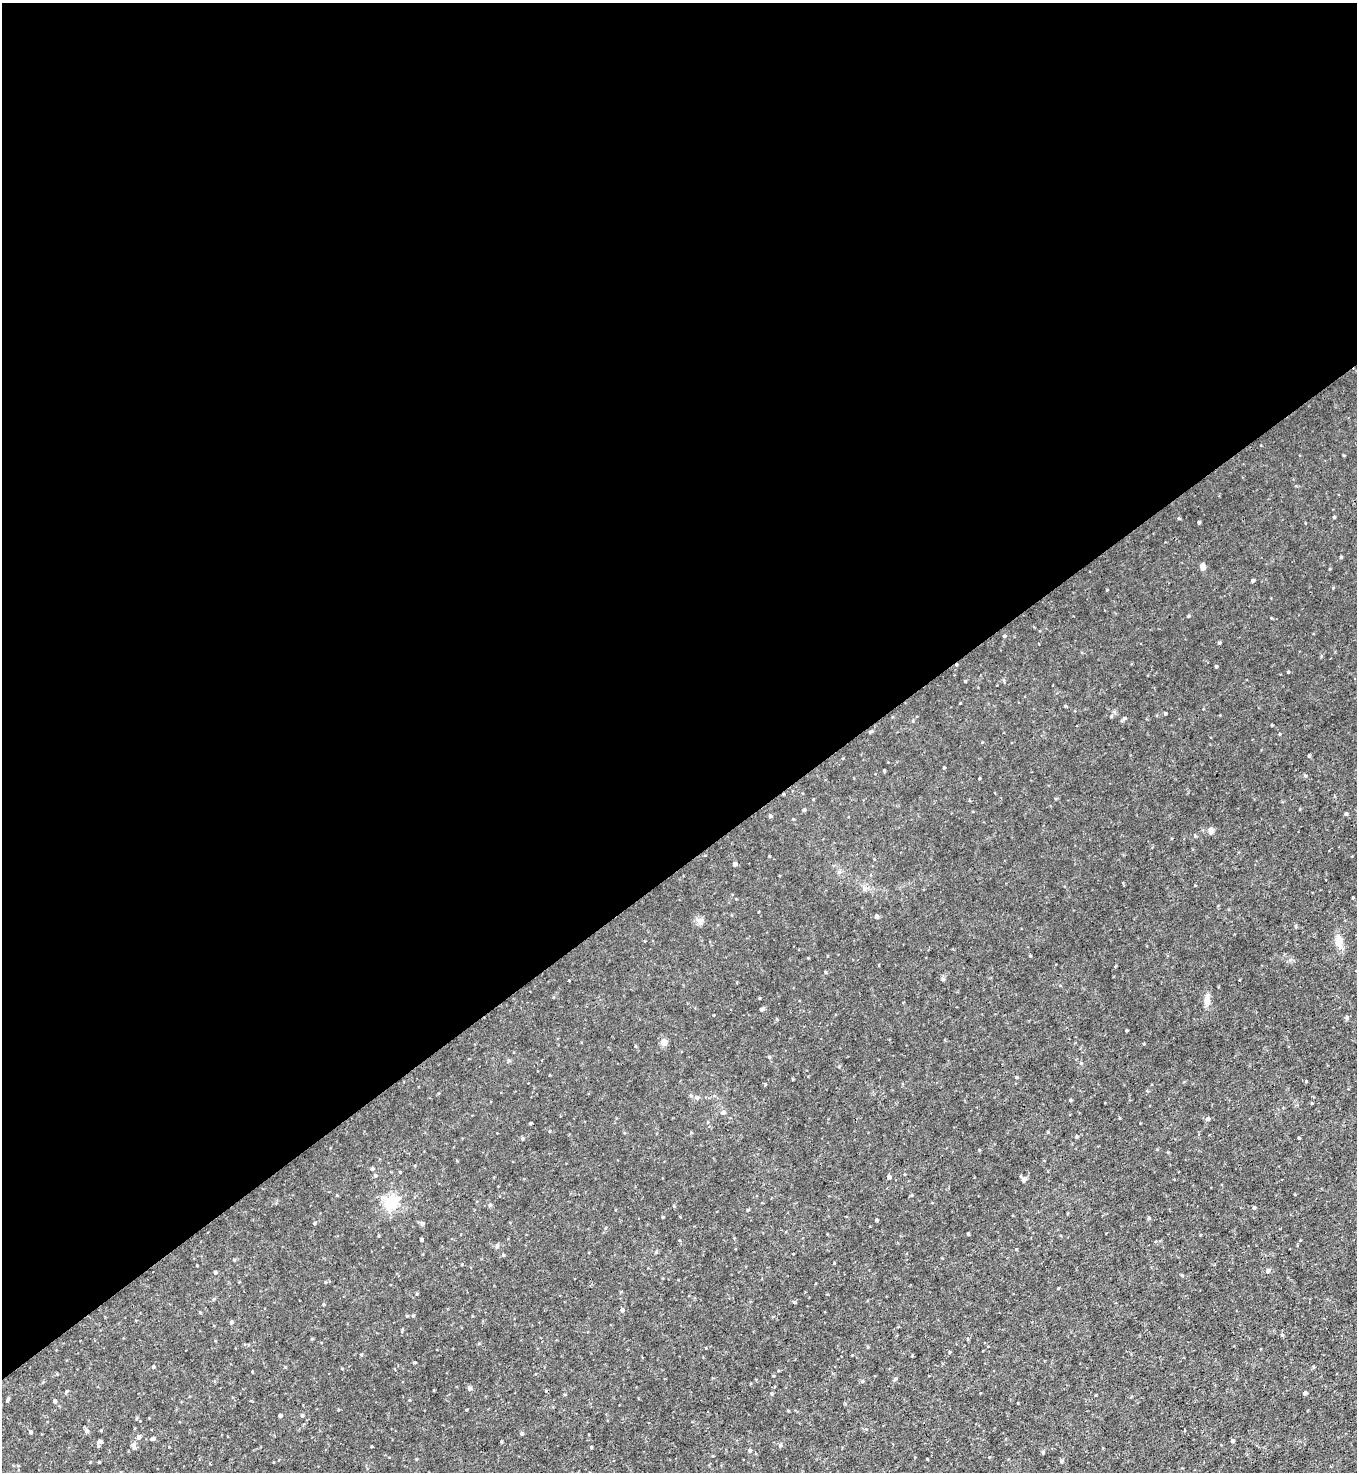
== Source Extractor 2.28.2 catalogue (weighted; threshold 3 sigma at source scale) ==
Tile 2 of 4 x 4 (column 2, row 1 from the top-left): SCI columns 1651-3005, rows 4410-5879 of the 5870 x 5879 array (HDU 1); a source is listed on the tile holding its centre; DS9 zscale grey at full resolution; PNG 1359 x 1474 px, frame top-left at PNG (2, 3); no overlay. Shown black and unused: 59% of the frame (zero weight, under 3 of 4 exposures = <1% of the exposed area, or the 3 px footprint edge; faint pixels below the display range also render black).
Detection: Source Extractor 2.28.2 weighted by HDU 2 'WHT'; one run over the whole footprint, this tile lists its part. Background 0.00828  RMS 0.0024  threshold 0.0109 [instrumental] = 3 sigma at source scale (4.5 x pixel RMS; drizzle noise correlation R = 1.50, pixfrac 1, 0.05/0.05 arcsec/px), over >= 5 px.
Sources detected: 110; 1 cosmic-ray / hot-pixel residue — not listed; the other 109 listed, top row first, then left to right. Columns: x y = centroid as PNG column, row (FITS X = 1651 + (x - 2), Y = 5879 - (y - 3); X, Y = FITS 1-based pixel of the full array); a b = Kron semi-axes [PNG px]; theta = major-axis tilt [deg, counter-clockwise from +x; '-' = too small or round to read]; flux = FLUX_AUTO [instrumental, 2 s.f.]
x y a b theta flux
1334 517 3 3 - 0.31
1199 522 4 3 - 0.33
1341 557 4 3 - 0.27
1202 566 6 5 - 1.3
1253 580 4 4 - 0.39
1333 588 4 4 - 0.18
1188 616 3 3 - 0.24
1271 618 3 3 - 0.19
1004 636 4 4 - 0.28
1219 643 4 4 - 0.24
1216 666 4 3 - 0.28
1288 672 3 3 - 0.18
965 681 4 3 - 0.17
1165 714 4 3 - 0.25
1111 716 5 3 - 0.21
1125 718 6 4 2 0.38
1272 725 3 2 - 0.19
871 731 8 3 32 0.29
944 767 4 3 - 0.25
884 771 3 3 - 0.24
1305 776 5 4 - 0.29
980 778 4 3 - 0.19
804 810 4 3 - 0.32
1346 814 4 3 - 0.34
770 816 4 4 - 0.37
1211 830 8 7 - 0.79
735 864 4 4 - 0.71
839 872 5 5 - 0.42
876 916 4 4 - 0.74
698 920 7 6 - 0.8
1339 941 15 9 -78 2.5
1030 956 4 3 - 0.18
825 972 4 4 - 0.23
943 979 6 4 71 0.34
759 998 4 2 - 0.18
1207 1000 13 6 89 1.9
761 1009 5 5 - 0.35
1346 1017 5 5 - 0.47
664 1042 8 7 - 1.1
1081 1063 4 4 - 0.23
1016 1077 4 4 - 0.27
1306 1081 3 3 - 0.21
691 1096 5 4 - 0.31
1070 1100 4 3 - 0.33
723 1113 6 6 - 0.48
1208 1119 5 5 - 0.53
530 1123 3 2 - 0.29
1076 1136 4 4 - 0.27
1299 1138 3 3 - 0.26
372 1169 4 4 - 0.32
400 1172 4 3 - 0.19
375 1175 5 4 - 0.35
889 1177 4 4 - 0.52
1023 1179 8 4 -50 0.9
391 1202 19 17 41 6.4
490 1205 5 4 - 0.33
674 1206 5 3 - 0.21
1254 1207 4 3 - 0.35
747 1210 5 3 - 0.23
1149 1218 5 4 - 0.26
876 1220 3 3 - 0.43
314 1223 4 4 - 0.24
422 1224 6 5 - 0.54
968 1234 3 3 - 0.24
421 1240 3 3 - 0.44
1300 1240 3 3 - 0.16
497 1246 7 5 76 0.4
656 1252 5 3 - 0.23
1268 1270 5 5 - 0.5
215 1272 4 4 - 0.37
1182 1275 5 3 - 0.21
417 1294 4 3 - 0.2
794 1302 5 3 - 0.22
323 1304 4 3 - 0.25
622 1310 5 4 - 0.41
413 1316 5 3 - 0.25
231 1322 5 4 - 0.3
402 1330 8 2 80 0.23
1282 1335 4 4 - 0.29
968 1339 4 3 - 0.23
868 1347 4 3 - 0.22
949 1352 4 3 - 0.2
361 1355 4 3 - 0.21
414 1362 4 2 - 0.24
153 1367 4 3 - 0.26
1314 1367 4 3 - 0.26
862 1381 5 5 - 0.3
470 1388 6 5 - 0.42
1305 1393 4 4 - 0.49
772 1394 5 3 - 0.21
8 1399 6 3 69 0.34
55 1401 4 4 - 0.45
302 1415 5 4 - 0.33
280 1416 4 3 - 0.55
87 1431 6 5 - 0.43
30 1432 4 4 - 0.43
521 1433 4 4 - 0.4
138 1437 5 5 - 0.53
152 1439 6 4 33 0.46
100 1441 7 6 - 0.65
1233 1441 4 4 - 0.55
780 1445 5 5 - 0.35
133 1446 10 5 -77 0.59
371 1446 4 2 - 0.19
591 1447 3 3 - 0.29
750 1450 5 4 - 0.42
1043 1452 4 4 - 0.27
1061 1461 5 4 - 0.37
99 1462 3 3 - 0.2
Unlisted compact peaks at least as high as the median listed source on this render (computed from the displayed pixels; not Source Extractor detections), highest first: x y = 1309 756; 769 1057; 1127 1030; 1107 590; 522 1138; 960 703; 1179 518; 765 1084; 979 1150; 895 1379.